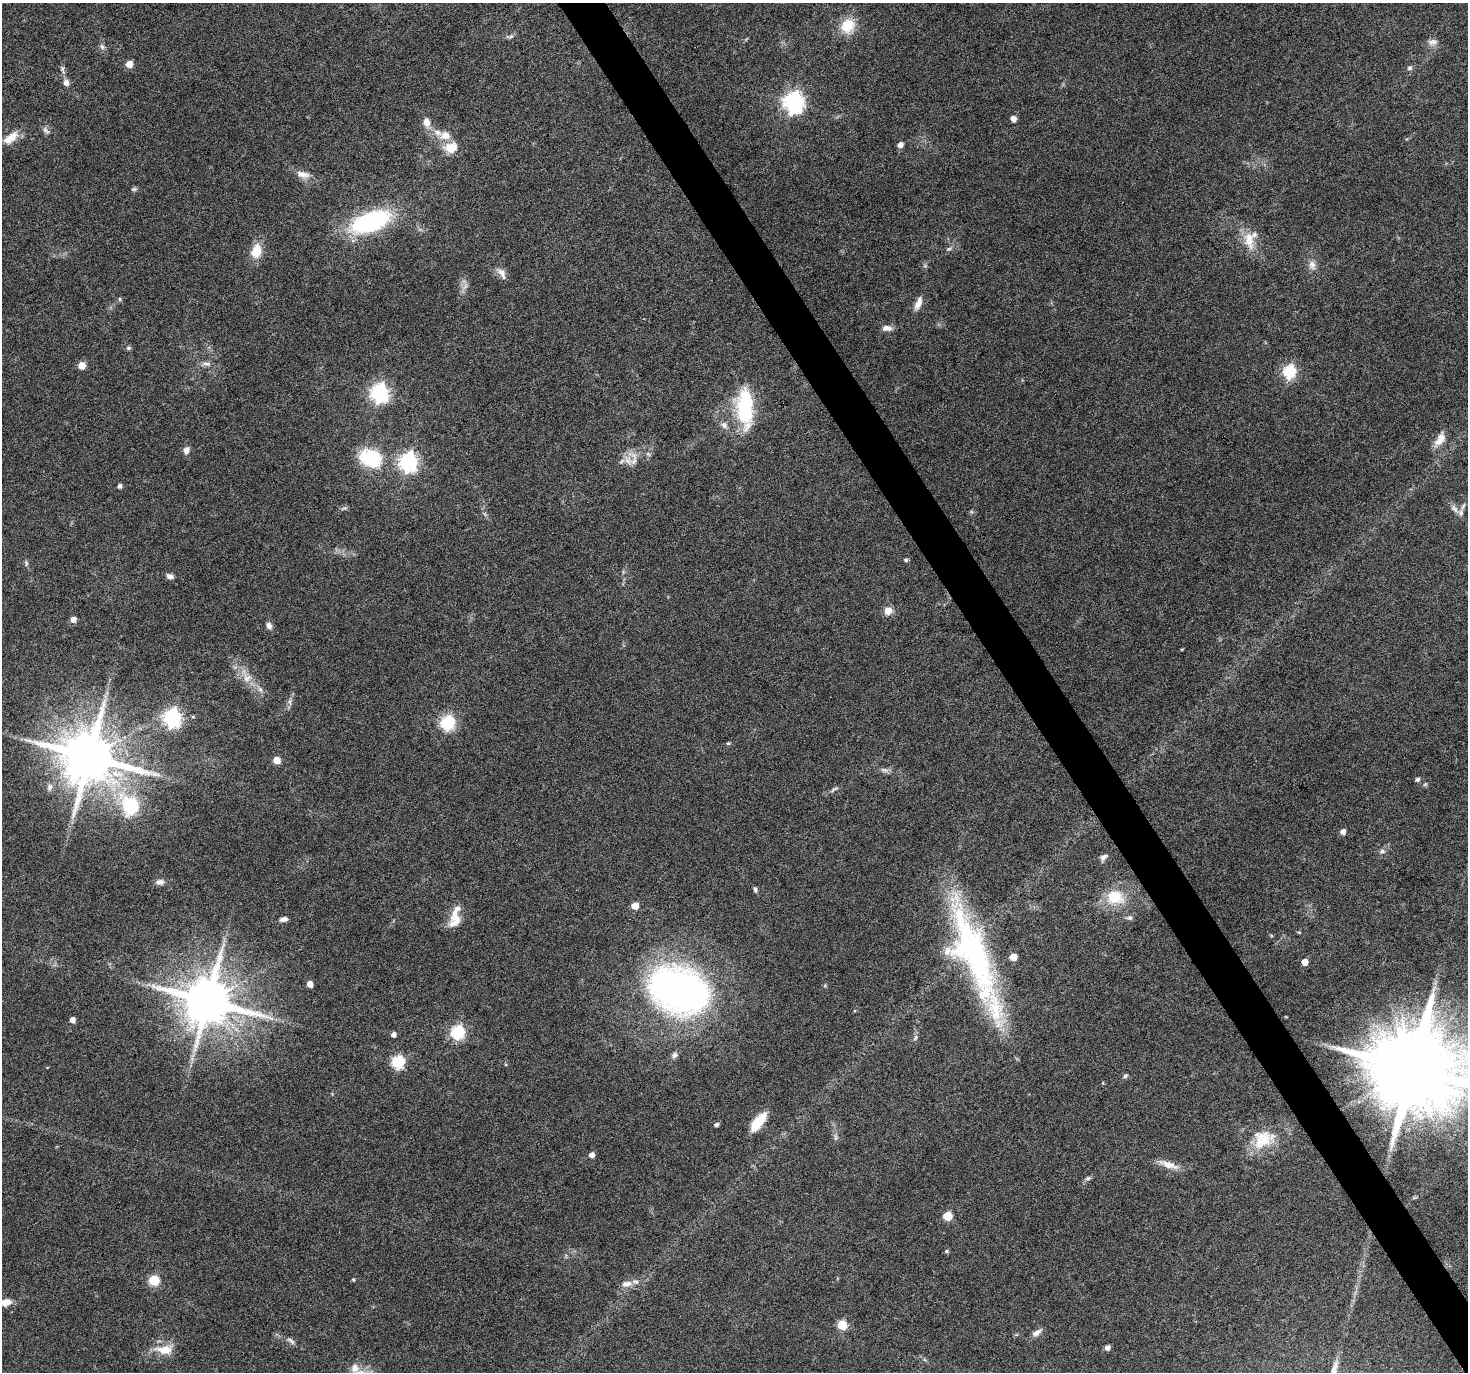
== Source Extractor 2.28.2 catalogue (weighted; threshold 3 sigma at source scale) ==
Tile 6 of 4 x 4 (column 2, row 2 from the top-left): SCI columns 1467-2932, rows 2857-4226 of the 5868 x 5773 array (HDU 1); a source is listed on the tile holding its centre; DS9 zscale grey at full resolution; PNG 1470 x 1374 px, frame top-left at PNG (2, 3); no overlay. Shown black and unused: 3% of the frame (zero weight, under 4 of 8 exposures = <1% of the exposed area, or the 3 px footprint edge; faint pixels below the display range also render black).
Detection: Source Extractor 2.28.2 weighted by HDU 2 'WHT'; one run over the whole footprint, this tile lists its part. Background 0.0491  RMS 0.0031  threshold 0.0126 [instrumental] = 3 sigma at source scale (4.09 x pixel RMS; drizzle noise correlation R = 1.36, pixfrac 0.8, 0.0396/0.0396 arcsec/px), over >= 5 px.
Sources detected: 112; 1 too faint to see at this stretch — not listed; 6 inside a brighter listed object's ellipse — not listed separately; the other 105 listed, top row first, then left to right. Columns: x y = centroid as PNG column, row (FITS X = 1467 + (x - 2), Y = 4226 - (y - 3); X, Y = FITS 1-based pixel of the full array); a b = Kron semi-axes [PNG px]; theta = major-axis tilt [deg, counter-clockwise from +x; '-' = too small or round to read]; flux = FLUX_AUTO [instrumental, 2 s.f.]
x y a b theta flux
848 26 19 17 50 7
511 36 8 5 30 0.66
1433 42 14 9 9 1.7
102 47 7 6 - 0.75
129 64 5 5 - 4.3
1409 68 7 6 - 0.72
66 83 8 7 - 1.4
794 102 8 7 - 160
1013 119 6 5 - 1.7
426 122 12 8 -77 2.3
45 130 11 5 -51 0.91
438 132 12 7 -23 2.1
11 138 21 10 39 3.9
900 145 5 5 - 1.7
451 147 19 14 16 4.4
303 174 19 9 -13 2.6
134 189 8 5 9 0.56
370 222 33 15 22 48
1249 240 26 14 -79 5.7
949 249 7 5 20 0.58
256 251 15 11 75 5.5
1312 265 14 9 -71 2
501 273 17 8 -52 2
120 299 5 5 - 0.43
918 303 19 7 67 2.3
887 328 13 7 -5 1.6
128 348 7 5 -1 0.53
207 364 13 5 -4 1.2
82 366 5 5 - 4.8
1289 372 6 6 - 41
380 393 7 7 - 110
745 409 35 13 -88 29
724 425 10 8 -54 1.4
1440 439 19 9 59 3.3
186 450 8 7 - 1.6
648 454 7 4 -45 0.51
371 458 30 22 -19 15
628 460 16 10 -52 2.9
408 462 7 7 - 120
120 486 5 4 - 0.9
344 508 9 5 20 0.63
1454 509 13 7 -51 1.5
906 560 5 4 - 0.52
26 563 8 5 -82 0.58
170 576 8 6 -22 1.2
888 611 10 9 - 2.4
73 619 5 5 - 2.1
269 625 8 7 - 1.2
1182 649 5 3 - 0.25
247 678 13 10 33 2.5
260 689 8 5 -54 1
290 702 10 4 -90 0.9
172 718 7 7 - 100
447 723 6 6 - 49
728 743 5 4 - 0.37
89 757 15 14 - 2100
277 760 5 5 - 4.9
884 770 13 6 -13 1.1
1418 779 5 5 - 0.8
50 787 11 7 72 1.2
834 789 13 4 28 0.82
131 806 9 7 -60 43
1343 831 5 5 - 1.6
1382 851 8 6 2 0.81
1103 857 10 6 43 1.2
160 882 11 7 1 1.4
755 889 8 5 -64 0.68
1115 897 24 18 -12 9.5
635 906 5 5 - 3.9
1129 918 8 7 - 0.84
284 919 8 5 13 1.2
455 920 25 14 82 4.8
974 957 130 31 -69 81
1013 957 5 5 - 4.6
1305 962 5 4 - 3.3
310 984 5 4 - 2.7
679 990 60 44 -19 130
208 1001 14 13 - 1700
72 1020 5 4 - 2.1
457 1032 6 6 - 43
394 1034 5 5 - 1.3
915 1037 9 4 68 0.66
675 1055 8 7 - 0.89
398 1062 6 6 - 37
1413 1069 26 21 2 5300
1125 1076 6 5 - 0.64
758 1122 21 9 52 7.3
716 1125 5 4 - 0.76
835 1137 11 4 85 0.76
1265 1140 39 17 29 9.1
592 1155 5 5 - 1.7
1168 1165 28 8 -19 3.2
1088 1178 8 5 11 0.64
948 1216 5 5 - 11
947 1251 5 5 - 0.5
353 1279 5 4 - 0.34
154 1280 6 5 - 21
627 1284 15 8 10 2.1
6 1302 12 8 16 2.6
842 1325 5 5 - 14
1037 1333 14 6 34 1.7
291 1341 14 5 -37 1
1107 1348 5 5 - 1.3
165 1350 23 11 0 5.2
355 1368 17 12 88 3.6
Overlapping masked pixels (flux is a lower limit): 1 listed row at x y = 1413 1069
Isophote crosses this tile's border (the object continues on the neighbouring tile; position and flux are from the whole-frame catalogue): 2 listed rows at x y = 1413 1069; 355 1368